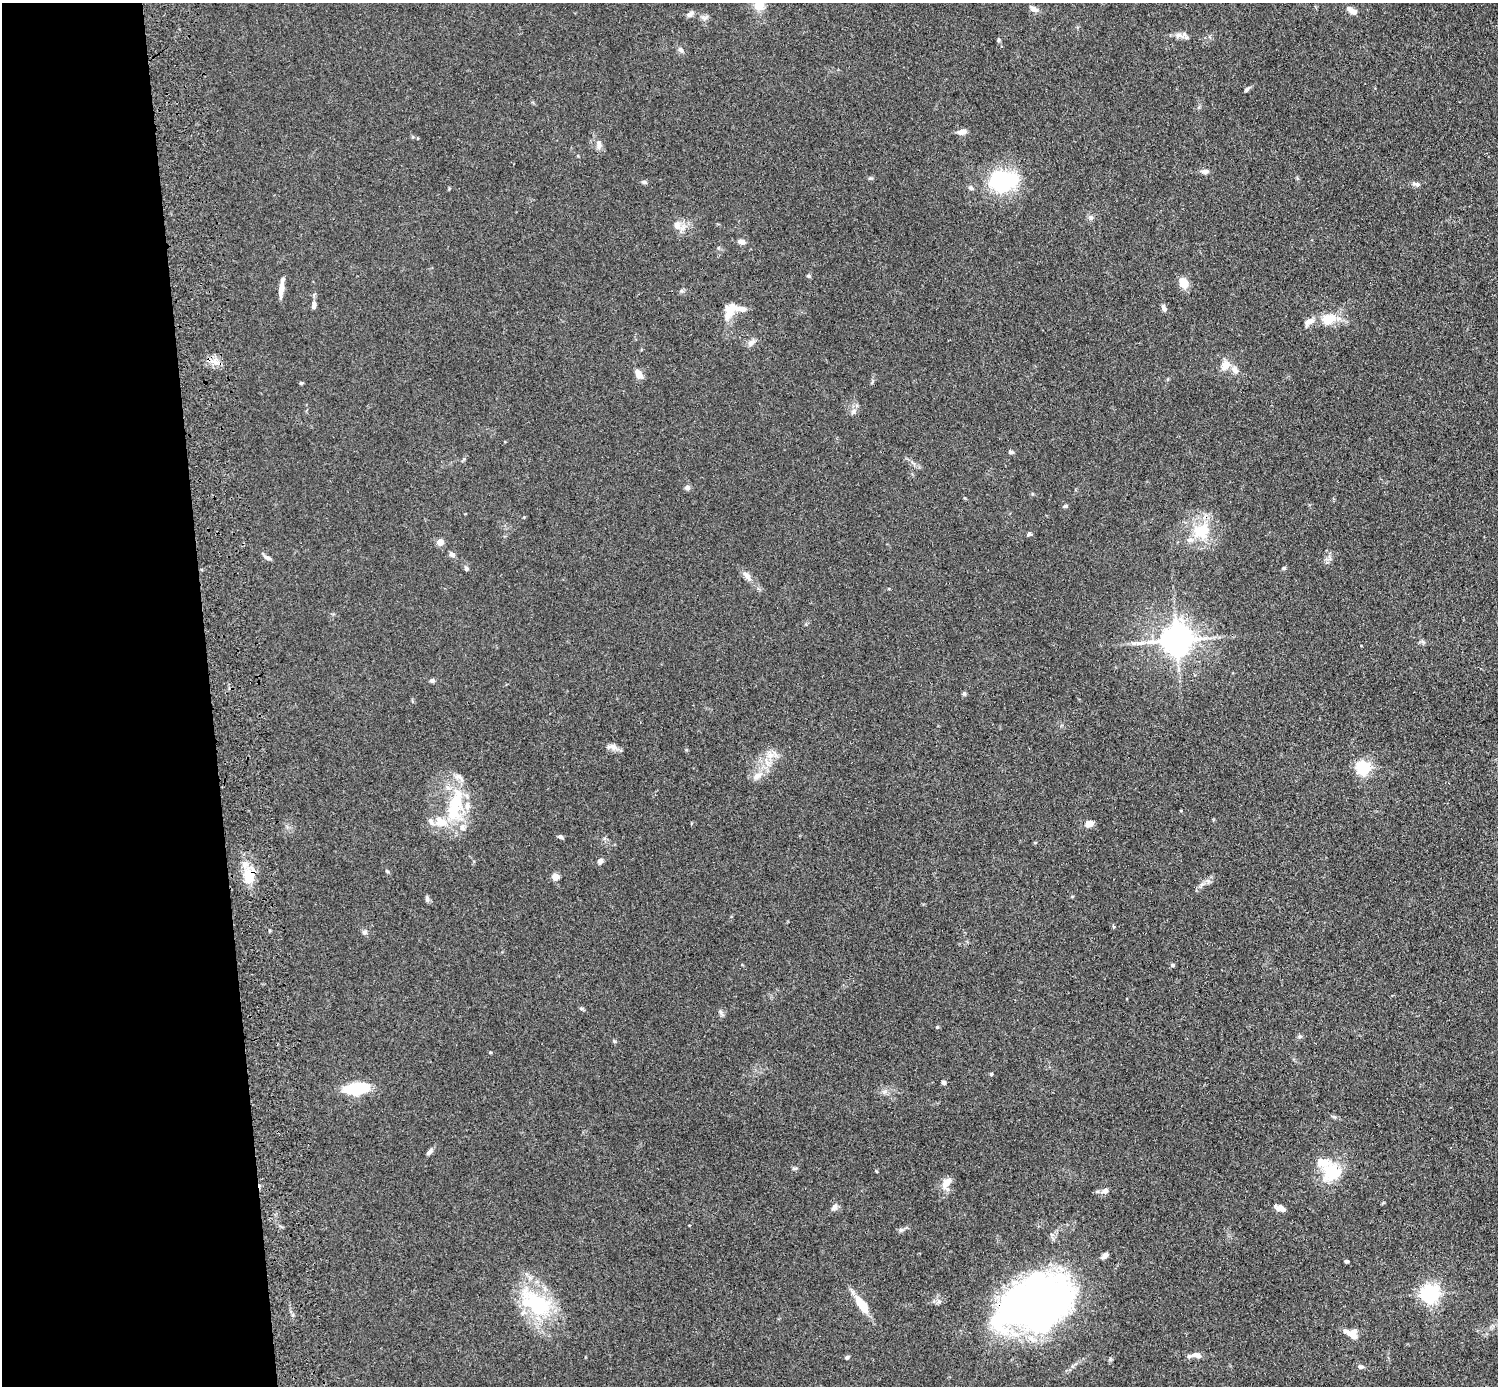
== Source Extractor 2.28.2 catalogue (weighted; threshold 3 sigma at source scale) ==
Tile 4 of 3 x 3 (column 1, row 2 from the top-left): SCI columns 117-1612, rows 1530-2913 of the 4719 x 4546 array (HDU 1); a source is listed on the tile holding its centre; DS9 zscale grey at full resolution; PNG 1500 x 1388 px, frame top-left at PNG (2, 3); no overlay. Shown black and unused: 14% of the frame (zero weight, under 3 of 4 exposures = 6% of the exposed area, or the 3 px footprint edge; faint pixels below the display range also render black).
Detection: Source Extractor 2.28.2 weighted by HDU 2 'WHT'; one run over the whole footprint, this tile lists its part. Background 0.0625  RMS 0.0062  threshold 0.0278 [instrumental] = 3 sigma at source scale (4.5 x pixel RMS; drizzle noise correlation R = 1.50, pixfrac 1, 0.05/0.05 arcsec/px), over >= 5 px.
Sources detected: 97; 1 long thin detection or spike segment (spike, bleed or trail) — not listed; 6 inside a brighter listed object's ellipse — not listed separately; the other 90 listed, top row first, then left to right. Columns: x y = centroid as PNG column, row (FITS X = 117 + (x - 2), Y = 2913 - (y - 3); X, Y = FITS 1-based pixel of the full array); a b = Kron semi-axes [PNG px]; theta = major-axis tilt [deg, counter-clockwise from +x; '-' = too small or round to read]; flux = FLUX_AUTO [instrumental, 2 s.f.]
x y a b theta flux
759 5 11 10 - 8.2
1033 9 11 6 -30 2.8
1352 10 14 6 -30 3.8
690 14 10 6 32 2.4
1178 35 11 7 10 3.1
998 40 6 4 -89 0.99
681 50 7 6 - 1.8
1247 89 7 5 45 1.2
962 132 11 6 9 3.4
599 145 13 7 89 3.2
1205 171 9 6 14 2
1002 181 26 20 8 59
644 182 7 4 -15 1.4
1416 184 12 5 -10 1.8
971 188 8 6 -37 1.4
1091 217 7 6 - 1.8
677 225 10 8 -56 4.8
741 242 7 5 -10 3
808 276 6 4 -27 0.89
1184 283 11 8 -65 8.7
281 288 20 5 84 5.3
314 305 10 5 78 2.3
1164 308 8 5 -67 2.3
742 309 15 6 -4 4.1
728 314 25 11 80 7.5
1328 319 10 8 10 16
1309 322 14 8 32 4.4
751 342 12 6 30 2.5
214 362 13 8 -20 4.9
1225 366 14 10 57 5.9
639 374 8 5 -57 7.8
301 383 4 3 - 0.88
854 411 7 4 72 1.4
1011 452 6 5 - 1.4
687 487 5 5 - 3.2
1066 506 6 4 27 0.98
1201 531 26 23 25 24
1029 534 6 5 - 1.3
440 542 4 4 - 12
452 554 8 6 -35 2.2
267 557 11 5 -25 1.9
466 568 6 6 - 1.2
1284 568 5 4 - 0.98
747 576 16 7 -49 4
1176 640 9 8 - 1100
1423 642 8 4 -45 1.2
432 680 6 5 - 1.4
964 693 6 4 -45 0.9
612 747 16 7 -10 3.3
770 755 11 10 - 5.6
1363 768 6 6 - 120
757 776 16 9 30 5.2
455 806 53 19 81 35
1089 824 9 7 16 4
560 837 7 5 -15 1.2
600 861 8 6 58 2.1
387 871 6 4 -44 0.76
249 875 21 15 86 14
555 877 5 4 - 13
1202 884 7 4 19 1.4
427 899 8 5 -83 1.4
365 932 7 7 - 1.6
1172 965 5 4 - 1.6
581 1008 6 4 -1 0.89
937 1027 4 4 - 0.83
1300 1036 6 4 1 1
490 1052 4 3 - 0.57
991 1074 4 4 - 0.71
944 1082 5 4 - 1.7
356 1089 21 9 6 35
1334 1117 6 4 -18 0.96
429 1152 11 5 45 2
794 1168 8 4 0 0.93
1332 1173 23 22 - 24
946 1182 16 9 61 6.2
1105 1191 8 7 - 2.5
834 1207 11 6 55 2.3
1280 1208 12 6 -21 4.1
901 1230 7 6 - 1.4
1105 1255 7 5 40 3.2
1346 1261 5 3 - 0.88
1430 1294 6 6 - 270
939 1301 7 6 - 1.7
536 1303 52 29 -35 47
1036 1304 77 46 20 340
862 1305 22 8 -56 14
1351 1333 18 10 -22 6.3
1196 1355 14 7 -15 3.8
847 1357 5 4 - 1.3
1360 1367 8 5 -4 1.6
Overlapping masked pixels (flux is a lower limit): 2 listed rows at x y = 249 875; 1036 1304
Isophote crosses this tile's border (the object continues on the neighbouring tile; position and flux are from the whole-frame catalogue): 1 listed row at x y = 759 5
Unlisted compact peaks at least as high as the median listed source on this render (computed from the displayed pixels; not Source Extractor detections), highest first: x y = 871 178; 614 1041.